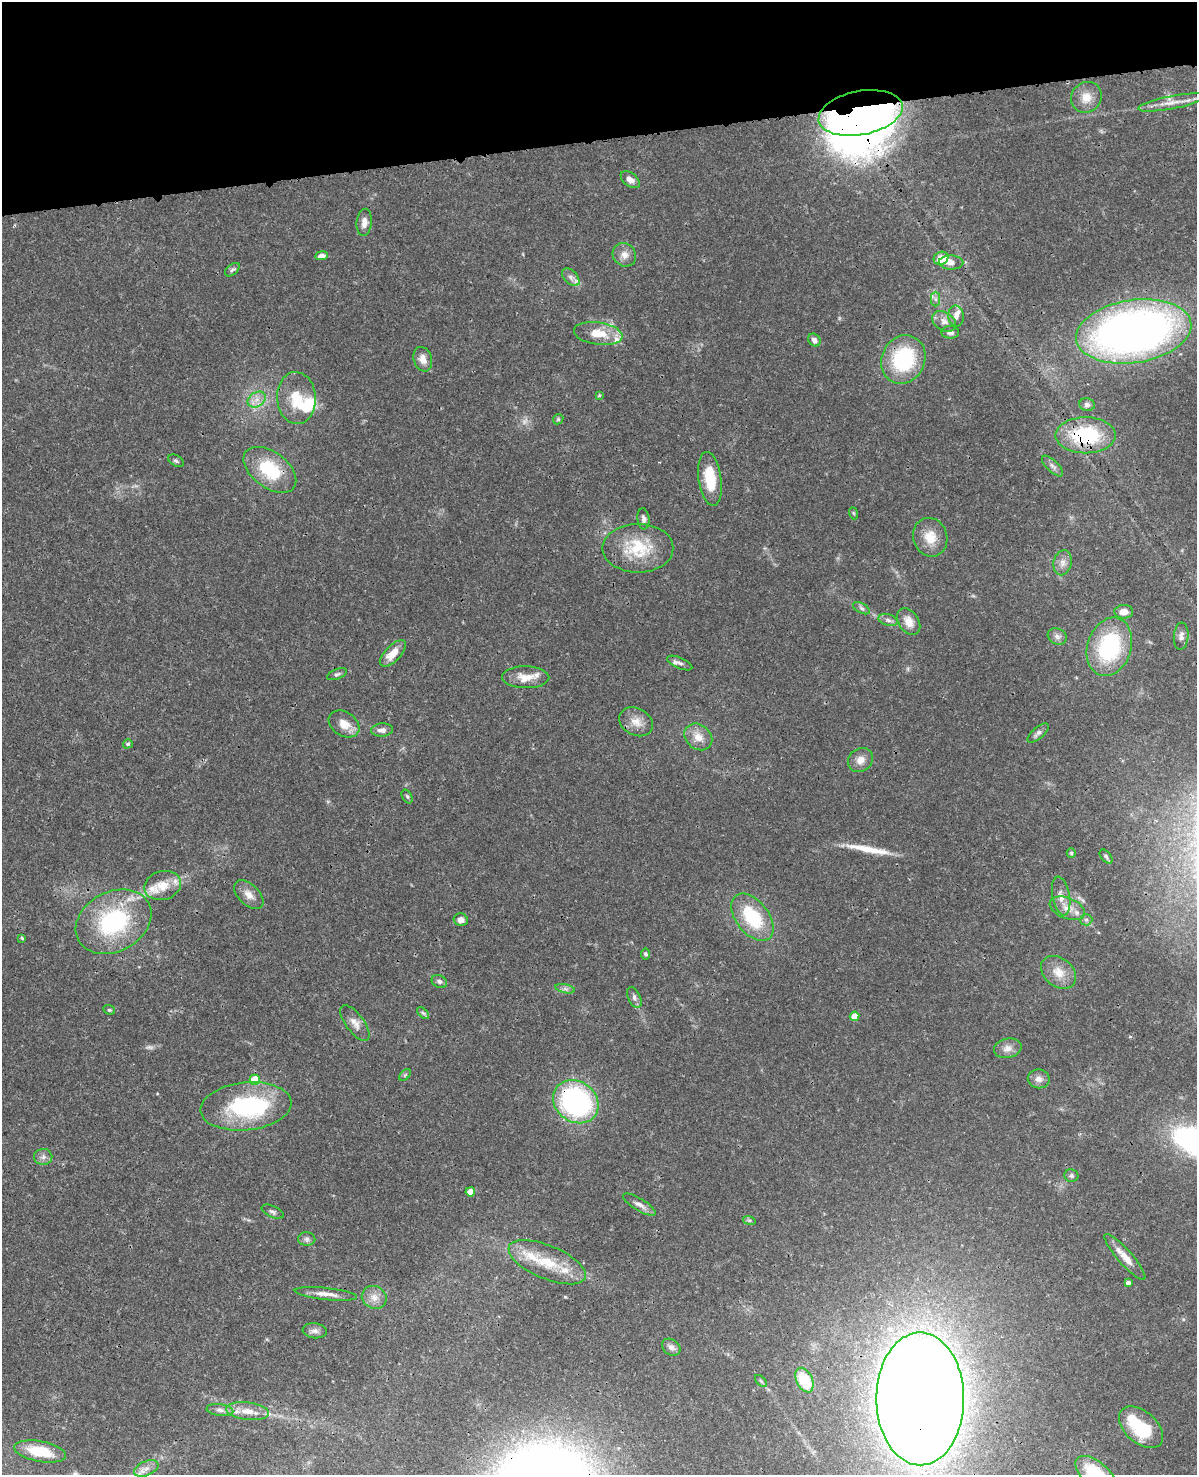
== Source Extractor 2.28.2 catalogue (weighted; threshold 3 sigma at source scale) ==
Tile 3 of 4 x 3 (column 3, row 1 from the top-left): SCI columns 2511-3705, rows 3222-4694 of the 5019 x 4863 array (HDU 1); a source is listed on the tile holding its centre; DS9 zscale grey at full resolution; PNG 1199 x 1477 px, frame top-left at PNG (2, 2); each listed source drawn as its Kron ellipse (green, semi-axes under 4 px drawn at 4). Shown black and unused: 9% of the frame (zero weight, under 3 of 4 exposures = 6% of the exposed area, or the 3 px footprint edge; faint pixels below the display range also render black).
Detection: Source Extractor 2.28.2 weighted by HDU 2 'WHT'; one run over the whole footprint, this tile lists its part. Background 0.0238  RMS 0.0024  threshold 0.011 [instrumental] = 3 sigma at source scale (4.5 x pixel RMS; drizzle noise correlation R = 1.50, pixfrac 1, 0.05/0.05 arcsec/px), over >= 5 px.
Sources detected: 121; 2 too faint to see at this stretch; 6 inside a brighter object's white glare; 1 long thin detection or spike segment (spike, bleed or trail) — neither listed nor drawn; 9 inside a brighter listed object's ellipse — not listed separately; the other 103 listed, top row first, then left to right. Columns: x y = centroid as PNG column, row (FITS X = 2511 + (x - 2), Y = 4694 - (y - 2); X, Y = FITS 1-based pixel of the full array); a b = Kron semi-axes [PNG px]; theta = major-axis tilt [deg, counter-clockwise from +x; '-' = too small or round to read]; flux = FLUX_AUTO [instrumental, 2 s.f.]
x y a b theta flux
1086 97 16 14 46 3.6
1172 102 34 6 11 3.1
861 113 42 22 11 73
630 180 11 6 -39 1.9
364 222 13 7 85 1.7
624 255 12 11 - 2
321 256 6 4 7 1.4
941 258 7 6 - 3.1
951 262 12 7 -2 1.8
232 270 8 5 40 0.55
571 277 11 6 -46 1.2
935 299 7 4 -90 0.62
956 316 10 8 -84 1.3
944 321 13 9 -33 1.7
1134 331 58 31 9 170
950 332 9 6 -3 0.88
598 334 24 11 -8 5.5
814 340 7 5 -50 1.1
423 359 12 9 -73 2
903 359 25 21 65 21
599 395 4 3 - 0.31
296 398 26 19 -87 7.2
257 400 10 7 34 1.7
1087 405 8 6 -13 0.79
558 419 5 4 - 0.33
1086 435 30 18 0 19
176 461 8 5 -28 0.53
1052 466 13 5 -44 0.95
270 470 30 18 -37 13
710 479 27 11 -82 7.6
853 513 6 4 -70 0.29
643 519 10 6 -84 0.92
930 537 19 17 -71 4.5
638 548 35 24 0 12
1062 563 12 9 79 1.6
861 608 9 5 -27 0.63
1124 612 9 6 2 2
888 620 10 5 -16 0.83
909 622 14 10 -56 2.7
1057 636 10 7 -28 1
1181 636 13 7 85 1.1
1109 647 30 22 72 23
393 653 17 8 46 3.5
680 663 13 5 -24 0.91
337 674 10 5 21 0.61
526 677 23 11 -1 3.7
636 722 17 13 -28 2.9
344 724 16 12 -32 3
382 730 11 6 4 1.3
1038 733 13 5 40 0.92
698 737 15 12 -39 3
128 744 5 4 - 0.5
860 760 13 11 39 2.1
407 797 7 5 -62 0.45
1071 853 4 4 - 0.38
1106 856 8 5 -51 0.55
163 885 18 14 14 4.2
249 895 18 10 -44 2.3
1061 896 19 8 -80 2.3
1067 908 18 10 -21 3.1
752 917 27 16 -51 14
461 920 7 6 - 1.3
1086 920 6 6 - 0.56
113 922 40 30 28 28
22 938 4 4 - 0.34
646 954 5 4 - 0.46
1059 972 19 14 -38 3.7
439 981 8 6 -29 0.82
565 989 10 4 -13 0.73
634 997 11 6 -66 0.88
109 1010 6 4 -20 0.33
423 1013 7 4 -44 0.46
855 1016 5 4 - 4.2
355 1023 21 9 -53 2.1
1008 1048 14 9 13 1.8
405 1075 7 4 45 0.46
1039 1079 11 9 -9 1.5
255 1080 5 5 - 6.6
576 1102 24 20 -36 47
246 1106 46 24 6 31
43 1157 9 8 - 1
1071 1176 7 6 - 0.62
470 1192 5 4 - 2.9
639 1204 19 6 -31 1.5
273 1212 12 5 -25 0.73
749 1220 6 4 -17 0.4
307 1239 8 6 -1 0.78
1125 1257 30 7 -49 3.3
547 1262 41 16 -23 9.3
1128 1283 4 3 - 0.8
326 1294 31 6 -6 2.5
374 1297 13 11 -28 2.2
315 1331 12 7 -7 1.1
671 1347 10 7 -35 1.1
804 1380 13 8 -64 9.4
761 1381 7 4 -44 0.42
920 1399 66 44 -90 760
220 1410 13 6 -7 1.1
247 1411 21 9 -6 3.5
1141 1427 26 16 -41 13
40 1451 26 10 -10 7.5
146 1468 13 7 23 1.7
1096 1474 24 12 -40 15
Overlapping masked pixels (flux is a lower limit): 5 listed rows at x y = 861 113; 903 359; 1086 435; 576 1102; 920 1399
Isophote crosses this tile's border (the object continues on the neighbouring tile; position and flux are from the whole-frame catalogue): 1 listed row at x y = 1096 1474